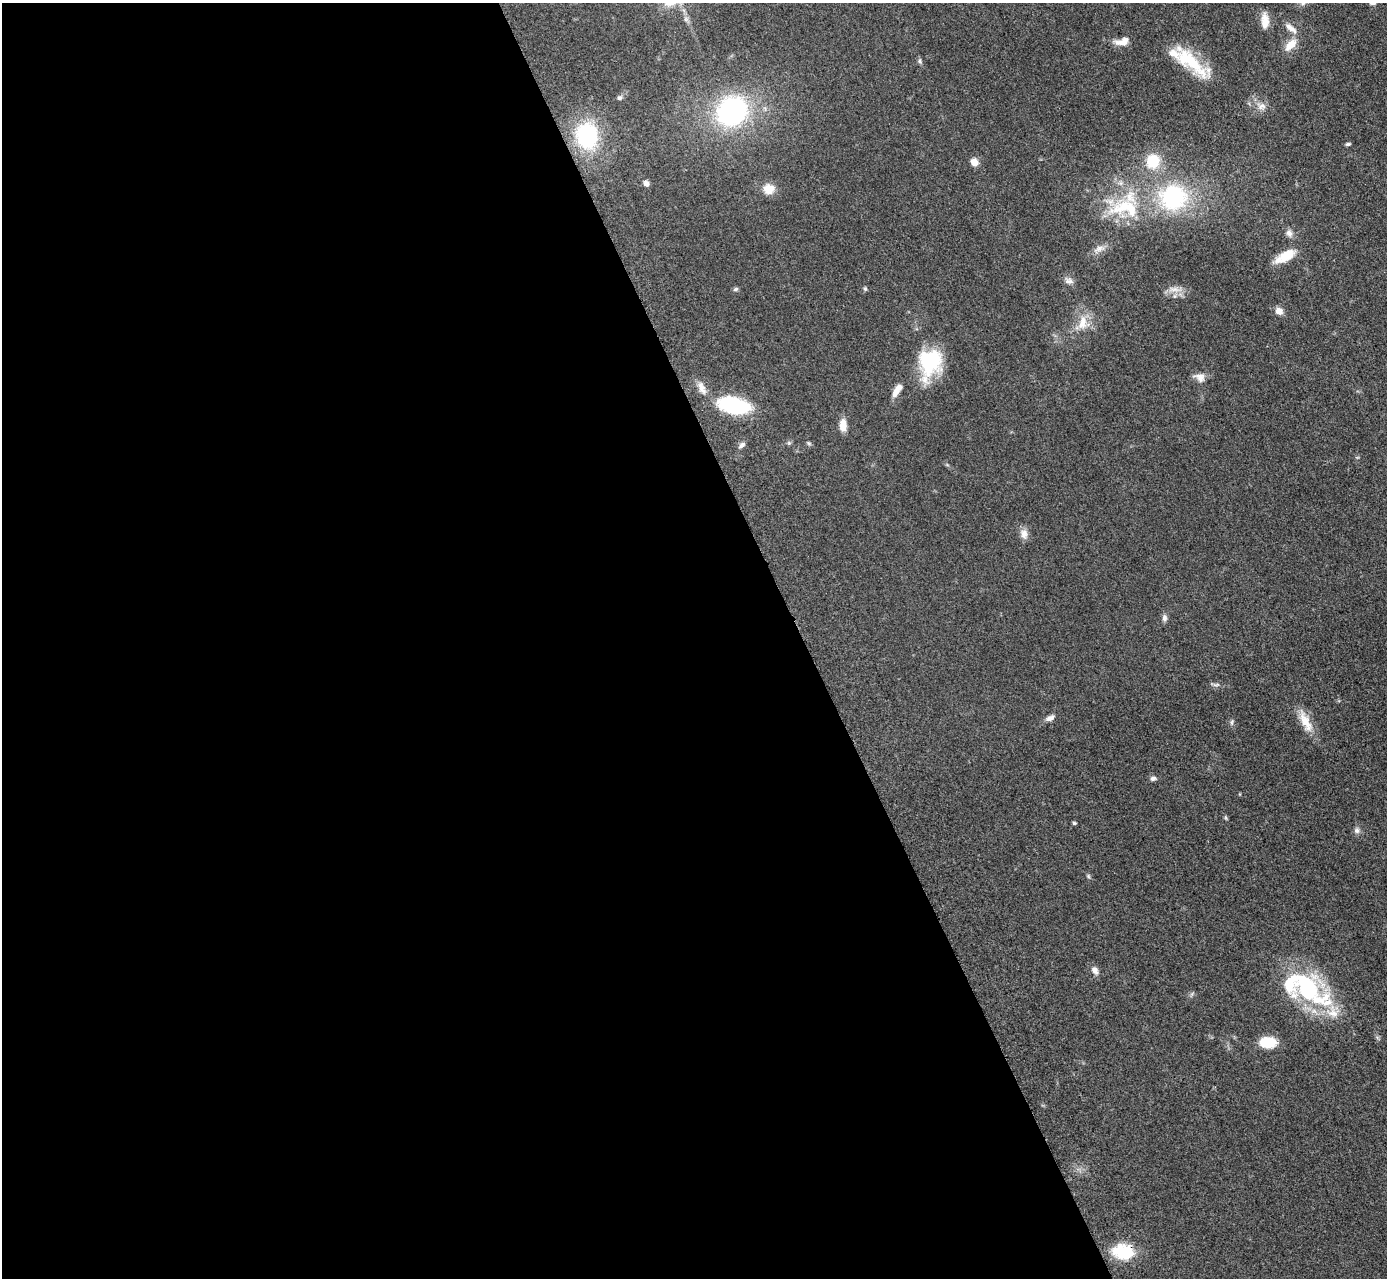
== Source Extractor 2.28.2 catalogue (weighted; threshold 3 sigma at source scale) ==
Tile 9 of 4 x 4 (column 1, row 3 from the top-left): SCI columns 19-1403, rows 1571-2846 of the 5624 x 5584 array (HDU 1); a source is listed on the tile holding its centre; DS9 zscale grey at full resolution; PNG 1389 x 1280 px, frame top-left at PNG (2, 3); no overlay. Shown black and unused: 58% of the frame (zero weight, under 3 of 5 exposures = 4% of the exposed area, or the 3 px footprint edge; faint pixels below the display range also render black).
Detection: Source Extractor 2.28.2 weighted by HDU 2 'WHT'; one run over the whole footprint, this tile lists its part. Background 0.0524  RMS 0.0056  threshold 0.0251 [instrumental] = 3 sigma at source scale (4.5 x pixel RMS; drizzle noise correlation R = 1.50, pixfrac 1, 0.05/0.05 arcsec/px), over >= 5 px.
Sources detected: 57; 7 inside a brighter listed object's ellipse — not listed separately; the other 50 listed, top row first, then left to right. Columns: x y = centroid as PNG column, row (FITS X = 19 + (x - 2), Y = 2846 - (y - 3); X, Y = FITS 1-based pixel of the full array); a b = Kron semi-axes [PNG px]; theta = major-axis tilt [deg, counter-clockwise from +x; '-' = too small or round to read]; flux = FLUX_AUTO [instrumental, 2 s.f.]
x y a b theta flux
686 19 6 6 - 1.1
1265 21 20 9 -90 6.2
1291 28 20 7 -38 4.4
1120 43 19 7 -11 4.4
1290 45 20 10 45 7.4
920 61 8 4 83 0.96
1190 61 52 16 -40 28
619 98 6 5 - 1.3
1262 106 11 9 22 3.4
732 111 24 21 42 98
587 136 23 18 -82 56
1348 144 6 4 9 0.93
1153 161 14 13 - 17
974 162 9 8 - 3.9
646 183 7 6 - 1.9
769 189 12 11 - 7.7
1173 197 31 29 6 58
1124 207 50 19 16 33
1289 233 10 8 -61 2.8
1099 249 17 8 22 3.7
1285 256 26 11 30 12
1069 281 13 8 -20 2.7
865 288 6 4 -69 0.86
736 289 7 5 17 1.1
1174 289 18 7 -2 4.4
1279 311 10 8 -41 3.7
1082 323 22 12 78 8.9
930 362 31 27 73 34
1200 377 15 11 -23 4.2
702 388 20 8 -67 4.7
897 390 18 7 57 5.4
733 405 36 17 -12 42
843 425 14 8 -88 6.2
809 443 6 5 - 0.86
742 445 10 6 41 1.8
1024 534 14 9 -81 3.8
1164 618 9 6 -89 1.9
1216 685 11 4 9 1.3
1050 718 12 6 28 2.6
1232 722 8 4 -83 1.1
1306 722 32 11 -64 9.8
1153 778 7 6 - 1.7
1226 818 6 4 -71 0.71
1074 823 4 3 - 0.79
1357 830 9 7 83 1.9
1088 876 6 4 -72 0.79
1095 970 10 7 -61 3
1307 988 40 33 -41 64
1268 1042 13 9 -1 19
1123 1252 25 17 -9 21
Overlapping masked pixels (flux is a lower limit): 1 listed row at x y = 1123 1252